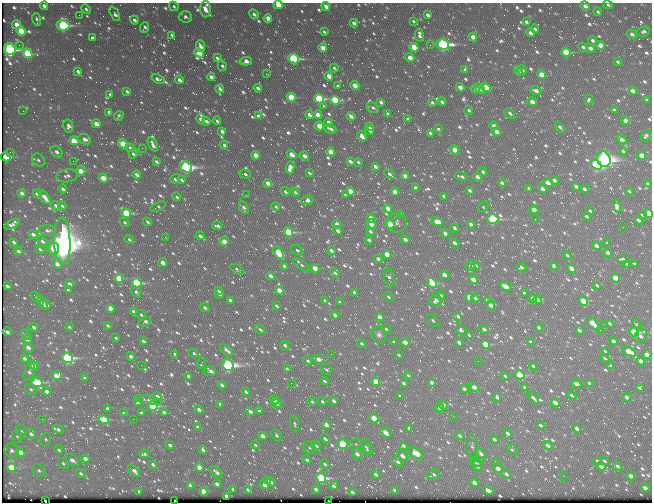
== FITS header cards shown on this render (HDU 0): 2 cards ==
NAXIS1  =                  650 / Width of table row in bytes
NAXIS2  =                  500 / Number of rows in table

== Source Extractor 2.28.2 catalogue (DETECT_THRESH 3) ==
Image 650 x 500 px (HDU 0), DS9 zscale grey, 1 PNG px = 1 image px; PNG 654 x 504 px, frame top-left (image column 1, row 500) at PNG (2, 3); each listed source drawn as its Kron ellipse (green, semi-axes under 4 px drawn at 4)
Background 390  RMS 2.1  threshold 6.41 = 3 sigma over >= 5 px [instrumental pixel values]
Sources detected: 1049; of the 1049, the 500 brightest by FLUX_AUTO listed and drawn (549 fainter detections omitted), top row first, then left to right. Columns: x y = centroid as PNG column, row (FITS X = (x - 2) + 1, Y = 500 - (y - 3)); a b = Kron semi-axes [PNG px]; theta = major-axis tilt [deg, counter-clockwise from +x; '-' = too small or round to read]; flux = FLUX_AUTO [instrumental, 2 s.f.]
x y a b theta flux
278 5 4 3 - 2600
608 5 5 3 - 300
44 6 4 3 - 580
174 6 5 4 - 290
326 6 4 3 - 830
585 6 5 4 - 750
86 9 5 4 - 320
205 9 8 5 -89 1500
598 12 4 4 - 290
115 14 8 4 -62 730
254 14 5 4 - 450
79 15 2 2 - 280
428 15 4 3 - 600
185 17 6 5 - 490
268 18 4 4 - 1300
37 19 6 3 -74 280
134 20 4 3 - 460
413 21 4 3 - 270
526 22 4 3 - 380
354 23 4 3 - 590
16 24 5 3 - 1500
63 25 6 5 - 24000
145 27 5 4 - 470
535 29 4 3 - 420
21 31 5 4 - 7000
643 31 7 5 16 410
324 32 4 3 - 280
530 33 4 3 - 760
632 34 5 4 - 630
172 35 4 3 - 300
419 35 6 3 -82 580
473 37 4 3 - 1400
92 38 4 3 - 530
592 40 4 4 - 430
443 44 6 5 - 32000
19 45 2 2 - 300
430 45 2 2 - 470
600 45 4 4 - 2000
200 46 6 3 -67 1100
414 47 5 4 - 4500
583 47 5 3 - 430
323 48 4 3 - 1200
590 48 4 3 - 890
10 49 6 5 - 35000
566 52 5 4 - 8000
27 53 5 4 - 9800
199 53 5 4 - 1900
217 58 4 3 - 360
410 58 4 3 - 1900
293 59 5 4 - 20000
246 61 6 4 3 1500
617 62 4 3 - 290
222 66 5 4 - 290
334 68 4 3 - 280
465 70 4 3 - 590
522 70 5 4 - 400
78 71 4 3 - 520
518 71 5 4 - 520
266 74 2 2 - 1000
541 75 4 4 - 3600
329 76 4 3 - 1700
211 77 4 3 - 730
158 79 7 3 -21 750
179 80 4 3 - 770
355 85 5 3 - 2000
338 86 4 3 - 450
460 87 4 3 - 1200
258 88 4 3 - 510
479 88 6 3 -45 530
486 88 5 4 - 5400
220 89 5 3 - 520
475 89 4 3 - 580
127 91 4 3 - 350
536 91 6 4 -23 750
632 91 4 3 - 740
110 94 4 3 - 270
291 97 5 4 - 7400
319 99 5 4 - 16000
335 100 5 4 - 10000
589 100 5 4 - 270
647 100 4 3 - 320
381 102 4 3 - 620
432 102 4 3 - 370
442 102 4 3 - 490
532 102 4 3 - 950
323 106 3 3 - 480
373 108 6 4 -34 400
469 110 4 4 - 360
614 110 4 3 - 360
23 111 2 2 - 300
109 112 4 3 - 580
387 113 4 3 - 290
510 113 6 4 -45 430
309 115 4 3 - 990
318 115 4 3 - 2000
119 116 5 4 - 280
258 116 4 3 - 530
351 116 4 3 - 660
201 119 5 4 - 1100
408 119 4 3 - 550
625 120 4 4 - 1600
206 121 4 3 - 530
217 121 4 3 - 350
328 122 4 3 - 790
96 124 4 3 - 1800
68 126 7 5 -79 870
319 126 5 4 - 2500
494 126 4 3 - 990
370 127 4 3 - 1700
560 127 6 3 -50 440
439 128 4 3 - 320
330 129 6 3 -27 620
222 131 4 3 - 790
370 131 4 4 - 420
496 132 4 3 - 1400
430 133 4 3 - 530
362 136 5 4 - 920
646 136 6 4 58 390
85 139 6 5 - 1100
622 139 5 4 - 700
74 141 5 4 - 4400
123 144 5 4 - 5400
153 145 7 3 -65 690
224 145 4 3 - 460
130 148 5 4 - 450
142 148 2 2 - 1300
455 150 5 3 - 2200
623 151 4 3 - 300
10 152 3 2 - 280
56 152 6 5 - 730
330 152 4 3 - 2500
133 153 5 4 - 470
291 154 5 3 - 1400
256 155 4 3 - 2300
642 155 4 3 - 2200
304 156 5 4 - 1000
6 157 5 4 - 7500
604 159 8 6 -62 71000
38 160 7 5 -46 480
73 161 2 2 - 500
350 161 4 3 - 590
156 162 4 3 - 410
358 162 4 3 - 270
596 165 6 4 -39 31000
375 166 4 3 - 680
186 167 6 5 - 38000
290 168 6 4 79 1800
81 171 5 4 - 2900
483 172 5 4 - 370
309 173 4 3 - 320
245 174 6 4 -17 350
389 174 6 4 -37 510
137 175 4 3 - 640
67 176 11 6 10 650
405 176 4 3 - 1100
461 176 7 3 -14 460
477 177 4 3 - 900
103 178 5 4 - 3200
175 179 5 3 - 430
182 180 4 3 - 290
554 180 4 4 - 710
268 183 4 3 - 1500
502 183 4 3 - 510
548 183 5 4 - 1900
647 184 4 3 - 360
576 186 4 3 - 510
416 188 4 3 - 770
529 188 4 3 - 300
63 189 4 3 - 550
542 189 4 3 - 1100
584 189 4 3 - 500
469 190 4 3 - 430
350 191 4 3 - 2400
629 191 4 3 - 270
285 192 4 3 - 330
295 192 4 3 - 290
395 192 4 3 - 1800
22 193 4 3 - 830
37 194 4 3 - 560
246 195 2 2 - 420
345 195 4 3 - 350
444 196 4 3 - 440
45 197 8 3 -53 1500
177 197 4 4 - 320
307 200 6 4 6 710
56 206 5 4 - 670
62 206 4 3 - 430
617 206 6 4 -73 900
158 207 8 4 26 270
276 207 4 3 - 320
483 207 6 5 - 280
244 208 6 4 -66 510
388 208 4 3 - 1600
534 210 4 3 - 2200
590 211 4 3 - 270
126 213 5 4 - 7700
648 213 5 4 - 4100
400 214 4 3 - 460
642 215 4 3 - 300
587 216 4 3 - 460
371 218 4 3 - 2600
493 219 6 4 -1 17000
535 219 2 2 - 280
638 220 4 3 - 690
125 222 5 4 - 310
147 222 4 3 - 330
437 222 6 4 -14 2000
396 223 10 9 - 640
12 224 8 4 29 640
371 224 5 4 - 2100
390 224 4 3 - 5700
471 224 4 3 - 680
337 225 4 3 - 2200
217 226 5 3 - 450
623 227 2 2 - 680
455 228 4 3 - 420
47 230 8 5 -1 500
338 230 4 3 - 770
370 231 4 3 - 350
288 232 5 4 - 13000
445 233 4 3 - 810
33 234 4 3 - 580
200 236 4 3 - 530
166 238 3 2 - 300
129 239 5 3 - 330
405 239 5 3 - 670
369 240 4 3 - 640
42 241 5 4 - 540
62 241 23 8 -88 260000
224 241 4 3 - 1800
13 242 4 3 - 440
454 243 5 3 - 730
606 243 3 3 - 370
596 246 4 3 - 1000
53 248 6 5 - 4500
40 249 5 4 - 310
297 250 6 4 -28 320
18 251 4 3 - 680
331 251 4 3 - 770
278 253 7 4 -57 6400
608 253 4 3 - 960
387 254 4 3 - 2800
567 255 5 4 - 310
378 259 4 3 - 690
623 259 5 3 - 400
163 263 4 3 - 1500
57 264 5 4 - 1200
627 264 4 3 - 340
634 264 4 3 - 320
302 265 10 4 -32 290
284 266 4 3 - 400
470 266 5 4 - 420
475 266 4 3 - 680
553 266 4 3 - 460
521 267 5 4 - 490
315 268 4 3 - 2500
571 268 5 3 - 1500
237 269 7 3 -32 280
335 273 5 4 - 400
444 275 4 3 - 1200
270 276 4 3 - 800
389 277 10 5 -77 520
119 278 4 4 - 4700
615 278 4 3 - 3000
473 279 4 3 - 1500
137 283 5 4 - 13000
432 283 5 4 - 6600
69 284 4 3 - 680
597 285 4 3 - 320
7 286 4 3 - 600
505 286 6 3 -30 2700
68 290 4 3 - 350
279 290 4 3 - 3100
218 291 4 3 - 510
136 292 6 4 -58 350
354 292 4 3 - 320
524 293 4 3 - 330
219 294 4 3 - 740
440 295 4 3 - 610
36 297 6 3 -42 420
388 297 5 4 - 350
469 297 4 3 - 3200
475 298 4 3 - 490
533 298 4 3 - 1300
230 300 4 3 - 780
325 300 4 3 - 300
436 300 6 5 - 840
538 300 4 3 - 720
487 301 4 3 - 600
583 301 5 4 - 4800
340 302 4 3 - 430
43 303 7 4 -59 900
47 305 4 3 - 380
490 305 5 3 - 1500
276 306 4 3 - 350
205 307 4 3 - 470
110 308 4 3 - 1500
133 311 4 3 - 470
141 315 5 3 - 290
335 315 4 3 - 940
458 316 4 3 - 530
380 317 4 3 - 1300
433 320 7 5 -46 350
145 322 6 4 27 530
592 323 8 4 -46 3000
610 323 4 3 - 390
604 324 2 2 - 680
637 324 5 3 - 320
108 325 4 3 - 350
34 327 4 3 - 550
69 327 4 4 - 260
539 328 4 3 - 590
260 329 5 3 - 340
386 329 5 3 - 310
484 329 4 3 - 730
461 330 6 4 -35 460
579 330 4 3 - 590
600 330 2 2 - 540
7 332 4 3 - 640
634 332 5 4 - 11000
26 335 6 4 -49 300
379 335 8 7 - 540
469 335 4 3 - 270
640 336 7 6 - 610
116 338 3 3 - 270
27 340 4 3 - 730
143 341 4 3 - 370
613 341 4 3 - 980
394 342 3 3 - 310
405 342 4 3 - 1800
459 342 4 3 - 990
530 342 4 3 - 480
361 343 5 3 - 330
486 344 5 3 - 7000
285 345 4 3 - 590
28 348 5 3 - 1400
227 350 8 3 -38 710
605 351 4 3 - 270
629 352 7 3 -28 4300
194 353 5 4 - 310
175 354 4 3 - 360
331 354 2 2 - 740
647 354 4 4 - 1500
398 355 4 3 - 270
131 356 4 3 - 800
25 358 4 3 - 660
67 358 6 5 - 23000
605 358 5 3 - 300
319 359 6 4 -11 1100
308 361 5 3 - 330
478 361 2 2 - 730
641 361 4 3 - 1300
202 363 5 3 - 320
34 365 4 3 - 1900
141 365 2 2 - 310
228 365 6 5 - 43000
533 366 4 3 - 340
611 366 4 3 - 450
287 369 4 3 - 450
326 369 6 5 - 290
210 371 6 4 -5 1100
29 372 9 5 70 530
56 375 6 4 7 2300
408 375 4 3 - 300
520 375 5 4 - 9800
188 376 4 3 - 630
505 376 4 3 - 390
84 378 4 3 - 410
324 381 4 3 - 310
37 382 6 4 -19 9000
376 382 4 3 - 3900
432 382 4 4 - 910
291 383 2 2 - 440
404 383 4 3 - 610
589 383 4 3 - 460
576 384 5 3 - 1500
222 385 4 3 - 700
474 387 5 4 - 1200
525 387 4 3 - 550
639 388 4 3 - 310
31 389 6 4 -38 350
464 389 4 3 - 670
47 391 4 3 - 1200
246 392 4 3 - 530
572 395 5 3 - 390
157 396 5 4 - 900
400 396 4 3 - 430
497 397 4 3 - 390
627 397 4 3 - 1100
533 398 7 3 -44 580
148 400 14 4 -11 580
274 400 5 3 - 1000
322 401 4 3 - 400
333 401 4 3 - 660
138 402 4 4 - 360
312 402 4 3 - 310
555 403 4 3 - 1700
220 404 4 3 - 460
276 404 5 3 - 500
443 405 4 3 - 1500
152 406 5 4 - 13000
107 408 4 3 - 360
440 408 4 4 - 1100
199 409 5 3 - 740
250 411 4 3 - 730
259 411 4 3 - 620
164 412 4 3 - 700
123 413 4 3 - 270
141 413 4 3 - 390
453 416 3 2 - 320
374 418 5 3 - 4100
42 419 2 2 - 590
133 419 2 2 - 400
104 420 5 4 - 7500
294 424 8 4 -80 340
326 425 4 3 - 1100
541 425 4 3 - 520
197 427 4 3 - 290
409 428 4 3 - 610
58 429 5 4 - 400
577 429 4 3 - 950
21 431 6 5 - 270
385 432 6 3 -44 1900
507 433 5 4 - 620
31 434 6 5 - 660
276 435 6 4 -58 290
17 436 6 5 - 280
262 436 4 3 - 1500
459 436 4 3 - 490
325 439 5 3 - 530
494 439 5 3 - 460
45 440 6 5 - 300
342 444 5 4 - 8600
356 444 7 5 -3 290
170 445 4 3 - 510
255 445 4 3 - 290
548 445 5 3 - 930
316 446 5 4 - 390
403 446 4 3 - 500
472 446 11 5 -88 420
366 447 7 6 - 470
309 448 7 5 -47 270
203 449 4 3 - 520
59 450 5 4 - 320
367 450 6 4 -35 270
512 450 6 4 -52 290
12 451 7 6 - 720
21 452 5 4 - 2000
416 453 8 5 -29 2900
144 454 5 3 - 340
357 454 6 4 -55 890
481 454 5 4 - 770
402 456 6 3 -41 1100
85 459 4 3 - 870
72 460 7 4 -37 770
307 460 4 3 - 450
495 461 2 2 - 300
597 461 4 3 - 470
604 461 4 3 - 410
397 462 5 4 - 490
63 463 6 5 - 320
476 463 6 4 -15 270
153 464 4 3 - 560
325 464 5 3 - 410
477 466 5 4 - 510
601 466 4 4 - 1000
617 466 5 3 - 510
11 467 4 4 - 5700
199 467 4 3 - 2200
498 469 4 3 - 2600
39 470 7 5 -33 400
134 471 7 4 -45 660
216 472 8 3 -39 550
81 473 5 4 - 300
376 474 4 3 - 650
433 474 7 5 8 370
506 474 5 4 - 630
564 476 2 2 - 450
631 476 4 3 - 1400
321 478 5 4 - 16000
267 481 4 3 - 300
271 482 4 3 - 600
474 483 4 3 - 1100
217 484 4 3 - 810
190 485 4 3 - 570
264 485 5 3 - 1200
333 485 4 4 - 540
645 488 4 3 - 1100
233 489 4 3 - 460
247 489 4 3 - 340
316 489 4 3 - 450
394 490 4 3 - 360
488 490 5 3 - 1400
139 491 4 3 - 360
203 491 4 3 - 3800
352 492 4 3 - 490
226 496 4 3 - 1400
45 501 3 2 - 590
175 501 3 2 - 560
328 501 3 2 - 340
At the frame edge (FLAGS 8, measured only in part): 7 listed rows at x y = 278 5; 608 5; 205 9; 648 213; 45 501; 175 501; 328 501
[549 fainter detections neither listed nor drawn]